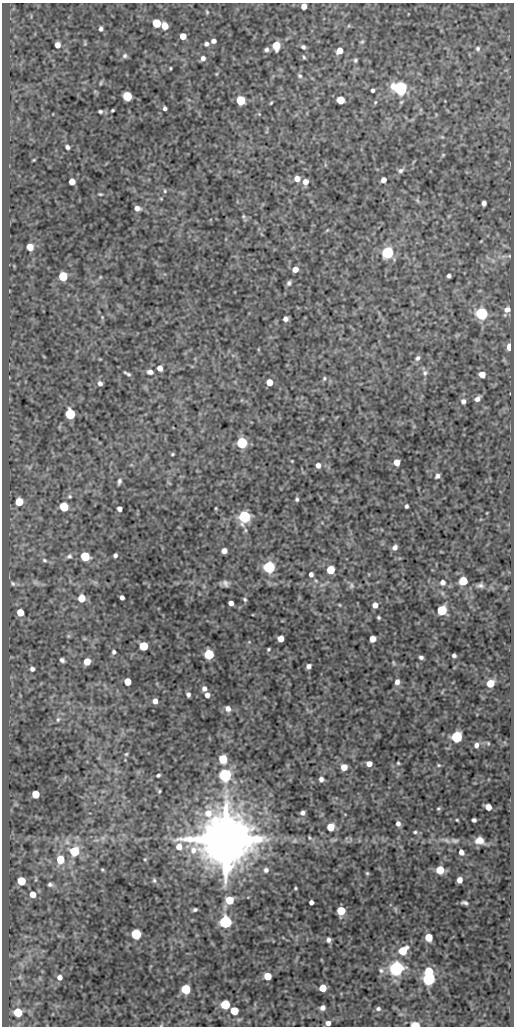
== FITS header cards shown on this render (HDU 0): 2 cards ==
NAXIS1  =                  512
NAXIS2  =                 1024

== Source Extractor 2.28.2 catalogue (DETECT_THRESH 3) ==
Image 512 x 1024 px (HDU 0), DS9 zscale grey, 1 PNG px = 1 image px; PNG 516 x 1028 px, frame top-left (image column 1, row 1024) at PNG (2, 3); no overlay
Background 51.6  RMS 0.55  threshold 1.66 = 3 sigma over >= 5 px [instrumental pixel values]
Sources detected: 217; all 217 listed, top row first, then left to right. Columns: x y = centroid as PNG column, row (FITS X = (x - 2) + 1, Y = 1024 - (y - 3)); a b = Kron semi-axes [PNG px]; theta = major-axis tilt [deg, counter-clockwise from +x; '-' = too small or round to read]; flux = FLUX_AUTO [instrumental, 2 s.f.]
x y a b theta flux
304 6 5 5 - 330
207 12 6 4 -60 46
157 23 5 5 - 1900
165 26 6 5 - 490
101 29 6 5 - 88
183 36 5 5 - 520
213 41 5 4 - 160
362 42 6 4 21 52
85 43 7 4 90 47
206 44 5 5 - 100
57 45 5 5 - 270
276 46 6 5 - 1500
303 47 5 4 - 94
478 48 7 6 - 94
266 49 5 5 - 98
340 51 5 5 - 460
125 56 7 6 - 94
304 57 5 4 - 51
203 58 6 5 - 150
355 60 5 5 - 66
170 68 3 2 - 37
300 76 7 5 -44 84
101 83 7 4 64 51
400 88 7 6 - 12000
373 90 4 3 - 81
127 96 5 5 - 2500
241 100 5 5 - 2500
340 100 5 5 - 1100
375 102 5 4 - 48
271 103 4 3 - 40
165 108 4 4 - 92
113 110 4 3 - 49
100 111 4 3 - 72
259 114 4 4 - 35
442 137 6 4 -40 44
67 147 5 4 - 100
443 155 5 4 - 42
34 160 4 3 - 32
401 170 8 6 21 110
297 179 5 5 - 330
383 180 5 4 - 230
72 182 5 5 - 460
305 182 6 5 - 280
165 191 5 4 - 52
100 194 5 3 - 43
161 199 5 3 - 34
417 200 7 4 -59 62
484 203 5 4 - 130
137 208 5 4 - 200
243 216 6 4 -90 53
327 230 6 3 45 38
481 241 4 3 - 29
30 247 5 5 - 600
387 253 6 6 - 6800
503 256 10 4 13 110
295 269 5 5 - 360
63 276 6 5 - 2000
449 276 4 4 - 110
100 277 5 3 - 30
289 283 6 5 - 94
507 310 9 7 33 230
482 314 6 6 - 8300
102 317 5 4 - 37
285 319 5 4 - 170
509 347 5 4 - 500
418 358 7 6 - 100
160 368 5 4 - 240
150 372 7 6 - 170
127 373 7 3 -30 80
425 373 8 7 - 110
482 374 5 5 - 440
324 378 7 5 61 70
269 382 5 5 - 570
100 383 5 5 - 130
477 399 6 4 39 180
463 401 6 5 - 130
70 414 6 5 - 3500
242 443 6 5 - 4600
172 454 4 3 - 43
292 461 4 3 - 30
397 462 5 5 - 430
318 465 6 5 - 170
437 476 6 5 - 120
119 481 8 4 73 98
70 496 5 5 - 58
297 499 5 4 - 68
19 502 5 5 - 1100
406 506 4 3 - 78
64 507 6 5 - 1900
216 508 3 3 - 33
119 509 4 4 - 190
244 517 6 6 - 8100
395 547 6 5 - 160
224 551 5 5 - 270
115 555 4 4 - 97
69 556 8 7 - 110
85 556 6 5 - 2200
44 560 7 5 -30 79
269 567 6 5 - 8400
331 570 5 5 - 1300
311 574 5 4 - 140
463 581 5 5 - 1600
35 582 9 6 -6 120
443 582 7 7 - 160
13 583 8 6 -45 88
226 583 6 6 - 140
322 585 7 4 -17 69
351 585 9 7 81 100
480 585 9 6 1 120
505 588 6 3 71 33
442 593 6 4 -88 57
81 598 5 5 - 770
122 598 4 4 - 130
245 599 5 3 - 62
231 603 4 4 - 220
339 605 5 3 - 34
375 605 5 5 - 300
442 610 5 5 - 3300
20 612 5 5 - 810
379 617 3 3 - 52
68 636 6 5 - 52
281 639 5 5 - 420
373 639 5 5 - 430
144 646 5 5 - 2000
269 649 4 3 - 47
114 652 6 5 - 87
209 654 6 5 - 3800
454 655 4 4 - 82
421 657 4 3 - 92
62 660 5 4 - 100
87 661 5 5 - 620
393 663 6 4 -71 45
309 666 5 4 - 150
32 669 5 5 - 120
127 682 5 5 - 780
397 682 7 6 - 170
490 683 5 5 - 850
204 689 6 5 - 150
188 694 5 4 - 100
207 695 5 4 - 200
155 701 5 4 - 220
228 709 6 6 - 220
58 719 7 5 73 73
456 737 6 5 - 5200
488 743 5 4 - 46
476 745 6 6 - 160
126 754 4 4 - 41
223 759 6 5 - 1700
398 763 3 3 - 44
369 764 5 5 - 250
439 765 5 4 - 45
344 767 5 5 - 470
158 775 4 3 - 58
225 775 6 5 - 9900
321 779 5 5 - 140
159 791 4 3 - 42
36 794 5 5 - 980
488 807 5 5 - 410
438 808 5 3 - 45
302 813 4 4 - 110
457 820 3 2 - 37
474 820 4 4 - 95
398 824 6 5 - 140
330 827 5 5 - 920
415 832 5 4 - 60
103 838 7 4 90 78
309 838 6 4 -56 52
225 839 13 13 - 450000
446 840 14 5 -24 150
455 840 12 6 -10 130
294 841 7 6 - 81
480 841 8 6 -19 290
179 847 7 6 - 360
74 851 6 6 - 2200
461 852 6 5 - 170
60 859 6 5 - 1200
145 859 4 3 - 34
102 870 4 3 - 38
266 870 7 7 - 120
440 870 5 5 - 1100
367 873 5 5 - 50
36 879 6 3 72 40
154 880 7 5 -75 65
459 880 5 5 - 250
21 881 5 5 - 1300
50 885 6 5 - 89
295 888 3 2 - 39
33 894 6 6 - 400
229 900 7 5 55 980
311 902 4 4 - 150
465 903 6 3 -14 94
395 909 7 4 -89 50
195 910 4 3 - 74
341 911 6 5 - 1500
225 922 7 7 - 3200
136 934 6 5 - 3900
428 937 5 5 - 990
329 940 4 4 - 120
403 951 7 5 43 1200
396 968 6 6 - 16000
381 970 8 7 - 130
429 971 5 5 - 1100
267 976 5 5 - 740
20 977 6 4 89 56
59 977 6 6 - 190
429 979 6 6 - 10000
323 988 5 5 - 880
186 989 5 5 - 2400
225 1004 7 7 - 720
323 1008 5 4 - 160
378 1009 6 5 - 90
234 1011 5 5 - 1100
18 1012 5 5 - 1800
239 1019 6 4 19 56
328 1023 5 4 - 170
161 1025 5 3 - 34
415 1025 5 3 - 1500
At the frame edge (FLAGS 8, measured only in part): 3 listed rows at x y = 304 6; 161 1025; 415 1025